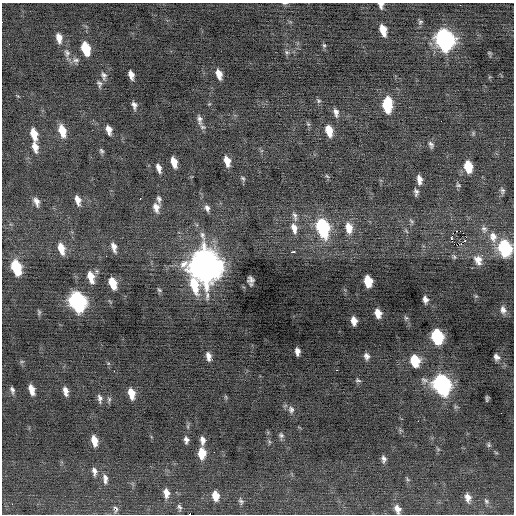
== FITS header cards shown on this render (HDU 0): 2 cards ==
NAXIS1  =                  512 / Axis length
NAXIS2  =                  512 / Axis length

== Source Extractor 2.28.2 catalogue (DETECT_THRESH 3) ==
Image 512 x 512 px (HDU 0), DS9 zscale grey, 1 PNG px = 1 image px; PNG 516 x 516 px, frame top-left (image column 1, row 512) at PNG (2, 3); no overlay
Background -0.114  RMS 0.75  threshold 2.26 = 3 sigma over >= 5 px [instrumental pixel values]
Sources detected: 122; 1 with non-positive FLUX_AUTO (blend fragments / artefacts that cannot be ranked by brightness) is not listed; the other 121 listed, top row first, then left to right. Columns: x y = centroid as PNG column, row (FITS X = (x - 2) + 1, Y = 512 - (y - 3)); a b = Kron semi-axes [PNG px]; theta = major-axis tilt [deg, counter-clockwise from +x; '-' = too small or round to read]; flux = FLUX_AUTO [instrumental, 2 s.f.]
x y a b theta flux
284 3 6 3 0 65
381 5 7 5 -84 190
460 5 3 2 - 47
420 22 6 6 - 100
383 30 10 6 -75 690
59 38 12 7 -79 400
444 40 13 9 -73 18000
324 45 6 5 - 83
86 48 11 6 -74 1600
287 52 7 5 -21 100
67 53 12 8 -75 260
489 53 5 4 - 57
76 60 10 8 4 210
219 74 9 5 -74 450
104 75 11 7 -74 210
131 75 8 5 -73 310
99 84 10 6 -71 150
319 101 7 6 - 91
209 104 4 4 - 47
134 105 7 4 -75 190
387 105 15 8 87 1700
336 112 11 6 -80 230
199 120 17 6 -80 270
308 124 7 4 -44 77
109 130 9 5 -74 320
62 131 12 7 -75 840
329 131 11 6 -75 750
34 134 11 6 -76 740
431 145 9 6 -69 150
35 147 12 6 -75 410
101 151 7 5 -60 97
227 161 10 5 -76 530
174 162 9 5 -75 610
468 167 10 6 -80 1300
159 168 9 5 -74 270
327 176 6 4 -44 67
243 178 8 5 -45 86
419 179 10 5 -83 330
458 185 8 5 -23 95
502 191 8 6 -86 120
416 192 7 5 -88 150
159 199 9 6 -78 160
78 200 10 6 -76 360
36 202 11 6 -69 290
156 207 12 7 -76 350
207 208 9 6 -70 210
295 216 13 6 -75 210
411 221 7 4 -45 89
322 227 13 8 -75 6000
294 228 14 8 -75 410
349 228 14 8 -82 590
484 229 10 8 -65 210
456 231 2 2 - 69
460 231 2 2 - 120
453 233 2 2 - 32
493 237 14 10 -75 520
451 238 3 2 - 430
465 240 3 3 - 96
461 244 3 2 - 210
114 247 11 5 -75 300
61 248 12 7 -75 650
504 248 11 8 -76 5100
293 252 4 3 - 910
454 257 7 5 -72 95
478 260 15 12 -75 520
204 266 15 12 -74 90000
16 267 12 7 -73 2700
91 277 12 7 -75 700
251 280 7 6 - 210
368 281 9 6 -79 1300
113 283 10 6 -73 980
194 285 18 8 -72 1600
159 290 7 4 -38 79
476 296 6 4 42 59
425 299 8 5 -75 230
77 301 13 8 -71 12000
503 310 11 7 -74 280
39 312 7 5 -88 87
378 313 8 6 -73 520
406 318 6 5 - 90
354 321 8 5 -83 420
437 336 10 7 -75 4700
297 351 7 4 -85 260
208 356 9 5 -80 280
367 356 8 6 -78 210
496 357 6 5 - 200
415 361 10 7 -75 1700
337 370 3 2 - 60
114 371 2 2 - 62
358 380 8 5 -2 95
424 380 11 9 -21 230
441 384 12 9 -71 15000
31 389 10 5 -75 440
12 390 9 5 -72 160
65 391 9 5 -78 290
131 393 9 5 -78 660
226 397 6 4 -71 65
100 398 11 6 -82 190
109 399 7 5 76 110
487 399 5 3 - 84
291 410 9 8 - 190
501 413 2 2 - 36
281 435 7 6 - 120
186 440 7 5 -87 180
202 440 9 5 -86 270
94 441 9 5 -79 630
488 445 7 6 - 92
214 452 2 2 - 96
202 453 10 7 -89 930
384 459 8 5 -83 180
94 471 10 6 -83 230
105 479 12 6 -85 250
408 479 6 4 -47 72
166 493 11 6 -83 410
215 496 9 6 -80 650
468 498 11 7 -79 350
241 501 9 6 -68 130
486 501 9 6 -55 140
179 507 9 5 -72 130
116 509 10 6 -80 150
397 509 9 7 -65 340
At the frame edge (FLAGS 8, measured only in part): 4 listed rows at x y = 284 3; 381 5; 504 248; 397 509
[1 non-positive-flux detection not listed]